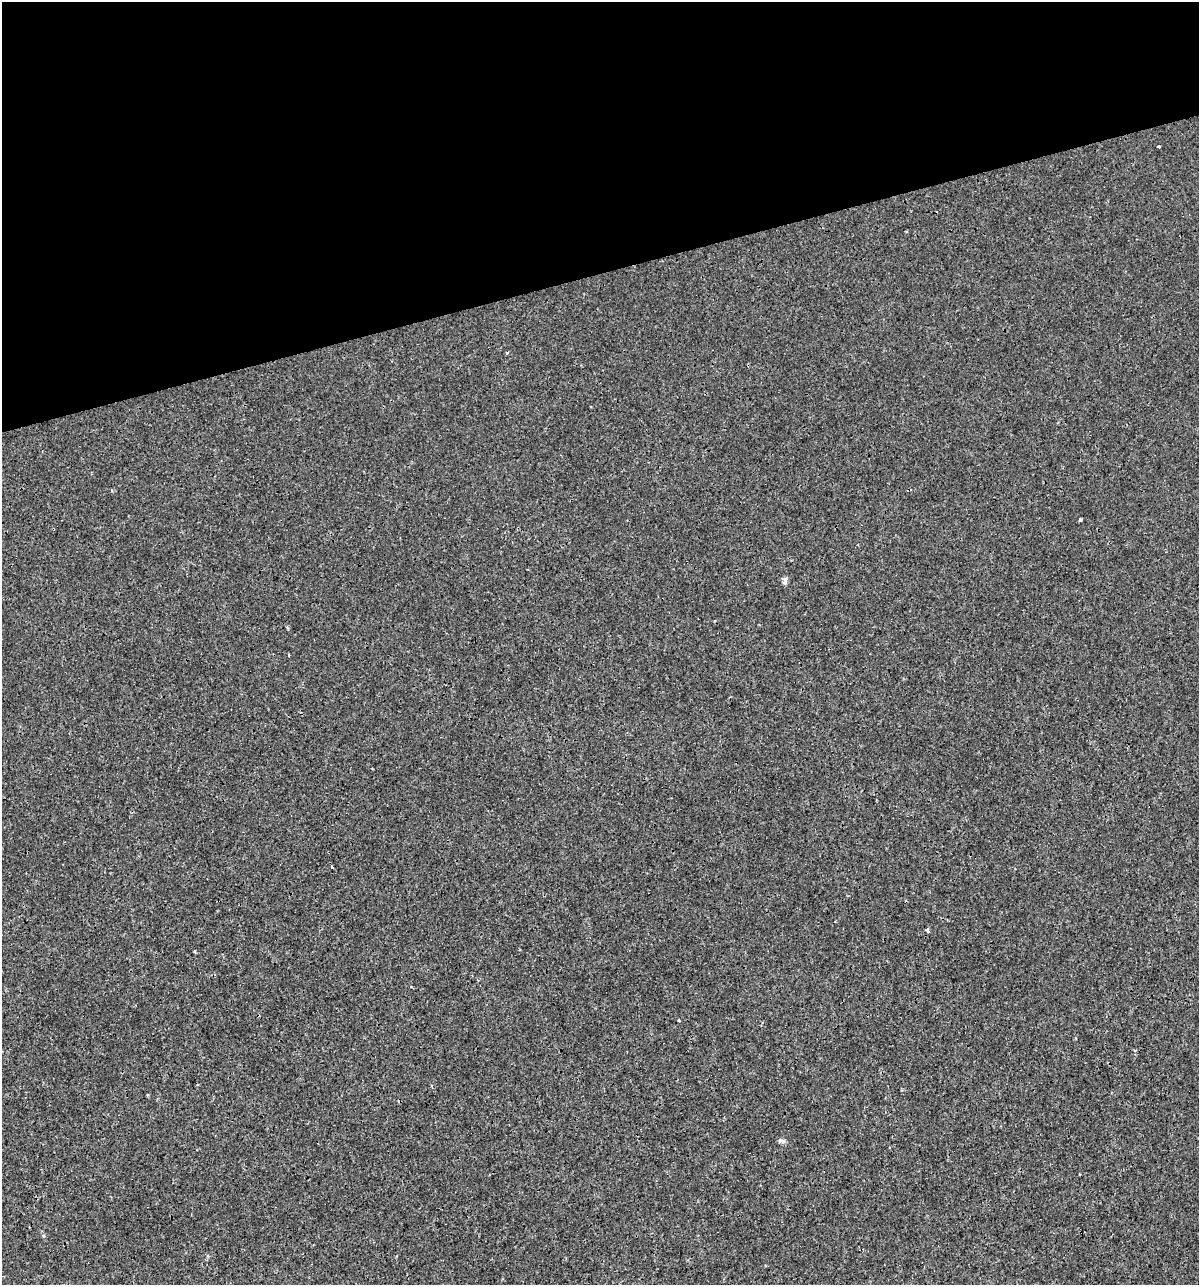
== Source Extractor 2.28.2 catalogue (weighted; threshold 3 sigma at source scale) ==
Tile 3 of 4 x 4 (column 3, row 1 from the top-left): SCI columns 2441-3637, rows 3850-5132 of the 4930 x 5132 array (HDU 1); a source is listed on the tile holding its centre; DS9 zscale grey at full resolution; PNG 1201 x 1287 px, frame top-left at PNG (2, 2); no overlay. Shown black and unused: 21% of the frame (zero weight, under 3 of 4 exposures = <1% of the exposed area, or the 3 px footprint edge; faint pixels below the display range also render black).
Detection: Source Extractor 2.28.2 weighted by HDU 2 'WHT'; one run over the whole footprint, this tile lists its part. Background 1.50e-04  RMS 0.0017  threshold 0.00779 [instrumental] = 3 sigma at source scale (4.5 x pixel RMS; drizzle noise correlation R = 1.50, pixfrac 1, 0.0396/0.0396 arcsec/px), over >= 5 px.
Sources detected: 10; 1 cosmic-ray / hot-pixel residue — not listed; the other 9 listed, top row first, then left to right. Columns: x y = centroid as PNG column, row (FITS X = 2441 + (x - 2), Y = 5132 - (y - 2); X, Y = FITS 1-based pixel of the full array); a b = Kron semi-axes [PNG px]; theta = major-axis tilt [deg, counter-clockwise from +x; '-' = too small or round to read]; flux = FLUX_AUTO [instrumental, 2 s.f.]
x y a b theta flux
1159 146 3 3 - 0.31
507 353 3 2 - 0.35
1080 519 4 3 - 0.31
785 582 7 4 72 0.4
289 655 3 2 - 0.17
927 930 4 3 - 0.62
679 1020 3 2 - 0.31
781 1141 11 4 -7 0.42
1080 1174 3 2 - 0.2